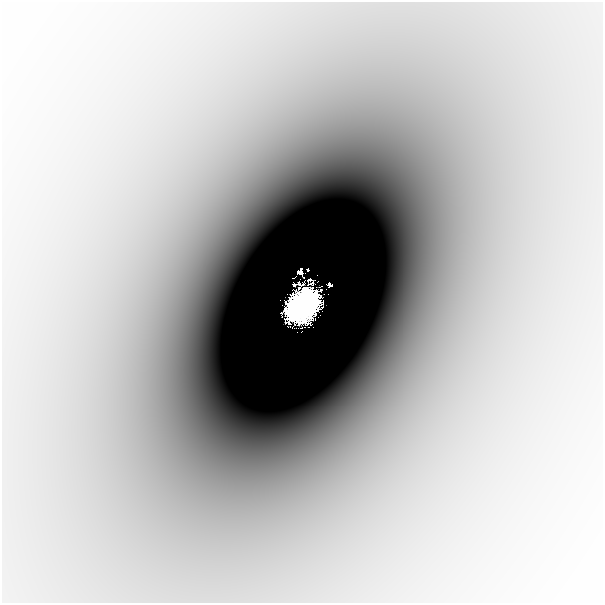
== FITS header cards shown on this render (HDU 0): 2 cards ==
NAXIS1  =                  601
NAXIS2  =                  601

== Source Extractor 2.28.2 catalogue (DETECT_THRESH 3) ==
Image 601 x 601 px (HDU 0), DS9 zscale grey, 1 PNG px = 1 image px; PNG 605 x 605 px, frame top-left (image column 1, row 601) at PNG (2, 2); no overlay
Background -2.26e-04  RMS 3.4e-05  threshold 1.03e-04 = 3 sigma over >= 5 px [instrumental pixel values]
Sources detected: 4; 1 with non-positive FLUX_AUTO (blend fragments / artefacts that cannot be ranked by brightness) is not listed; the other 3 listed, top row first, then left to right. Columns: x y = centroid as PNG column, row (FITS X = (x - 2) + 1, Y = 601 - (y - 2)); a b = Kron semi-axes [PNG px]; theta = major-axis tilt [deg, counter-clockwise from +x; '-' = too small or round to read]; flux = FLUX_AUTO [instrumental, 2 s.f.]
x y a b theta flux
308 270 2 2 - 0.013
330 285 4 3 - 0.11
302 305 19 13 46 53
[1 non-positive-flux detection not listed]